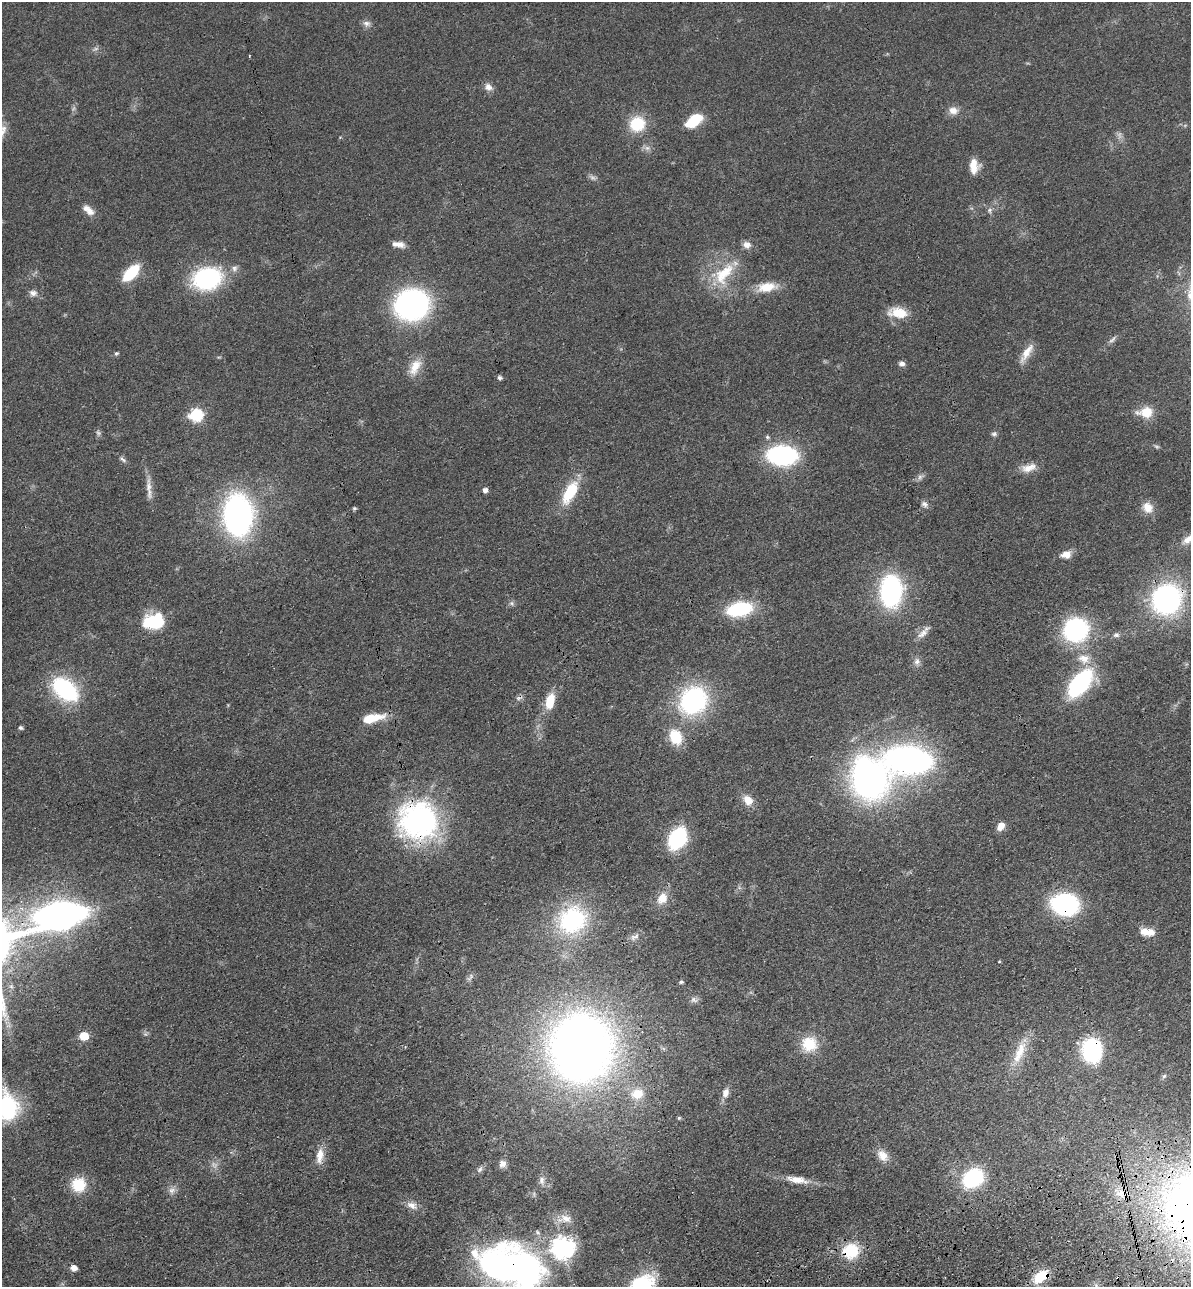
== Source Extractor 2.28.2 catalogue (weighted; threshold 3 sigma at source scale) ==
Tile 6 of 4 x 4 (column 2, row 2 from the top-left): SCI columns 1486-2674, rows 2683-3967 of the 5229 x 5365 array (HDU 1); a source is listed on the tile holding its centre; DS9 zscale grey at full resolution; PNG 1193 x 1289 px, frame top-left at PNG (2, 2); no overlay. Shown black and unused: <1% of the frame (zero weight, under 3 of 4 exposures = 6% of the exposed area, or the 3 px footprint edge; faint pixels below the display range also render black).
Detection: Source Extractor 2.28.2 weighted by HDU 2 'WHT'; one run over the whole footprint, this tile lists its part. Background 0.0462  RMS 0.0058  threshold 0.0259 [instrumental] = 3 sigma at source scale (4.5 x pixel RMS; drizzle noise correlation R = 1.50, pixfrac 1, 0.05/0.05 arcsec/px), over >= 5 px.
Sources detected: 115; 5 too faint to see at this stretch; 2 inside a brighter object's white glare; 1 cosmic-ray / hot-pixel residue — not listed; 5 inside a brighter listed object's ellipse — not listed separately; the other 102 listed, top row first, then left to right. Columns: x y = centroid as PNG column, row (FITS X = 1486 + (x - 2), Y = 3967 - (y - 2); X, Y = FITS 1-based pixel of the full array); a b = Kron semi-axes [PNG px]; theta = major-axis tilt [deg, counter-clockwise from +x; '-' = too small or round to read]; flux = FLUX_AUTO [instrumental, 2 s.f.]
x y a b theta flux
366 23 11 7 -2 2.5
249 56 3 3 - 0.66
488 87 11 9 -30 3.2
953 111 13 10 -6 4.5
694 121 18 10 37 19
637 124 18 17 - 19
2 131 18 10 70 6
647 148 7 6 - 2
974 166 16 10 -87 7.8
88 210 17 8 -41 5.1
990 210 8 6 90 1.6
401 244 11 9 -18 3.6
234 268 9 8 - 2.2
131 273 16 8 45 29
724 274 39 19 50 25
207 278 24 17 12 74
767 287 25 12 8 12
33 293 11 9 -2 2.8
412 305 26 23 13 150
898 313 24 12 -8 12
1112 339 13 4 45 1.8
116 353 5 4 - 0.86
1026 353 28 8 58 7.1
902 364 7 6 - 2.3
415 367 24 12 62 9.2
500 378 5 5 - 1.4
1146 412 19 12 4 11
196 415 7 6 - 79
994 434 7 6 - 1.4
767 437 6 5 - 1
782 455 22 14 -4 100
123 459 12 5 -37 1.7
1029 468 21 10 15 6.5
920 477 8 6 27 1.9
149 487 23 7 -90 5.2
485 490 5 5 - 2.4
570 492 32 13 62 21
924 504 10 7 -25 2.1
1148 507 14 12 -54 6.7
354 508 6 5 - 0.83
238 515 29 20 -88 200
1188 539 20 8 38 5.4
1066 554 13 9 7 5
891 591 22 15 89 120
1166 599 25 23 44 120
739 609 23 12 10 43
154 622 19 13 7 34
1076 630 20 19 - 80
922 634 18 8 42 4.4
1116 635 9 6 6 1.8
1084 659 17 14 -5 9.6
917 661 10 8 81 2.7
1080 683 23 11 50 97
65 689 21 13 -40 81
693 701 30 27 39 77
550 702 18 9 78 13
372 718 27 9 13 13
21 727 5 4 - 1.3
675 737 17 13 -67 17
909 760 79 30 21 330
748 800 14 10 -52 6.5
418 820 46 45 - 110
1001 826 10 8 59 4.7
677 838 16 11 62 64
662 898 16 12 61 8.2
1065 904 20 16 -8 95
60 915 50 21 7 310
572 920 34 30 35 68
1150 932 11 11 - 4.7
634 937 15 7 25 3.1
999 962 4 3 - 0.47
470 977 14 5 49 1.9
681 982 6 4 1 0.81
694 1000 11 7 -30 2
84 1036 6 5 - 19
809 1044 19 18 - 16
581 1047 49 48 - 560
1092 1050 24 19 -80 52
1019 1052 37 12 67 15
1164 1076 6 5 - 1
725 1093 11 7 70 4
637 1094 17 13 13 11
6 1107 22 21 - 69
679 1118 5 4 - 0.77
883 1155 16 11 -51 6.4
320 1156 22 9 84 6.9
502 1164 10 9 - 3.4
480 1169 10 6 51 2
973 1178 22 17 36 44
542 1180 11 8 -87 2.8
797 1180 29 9 -10 8.9
78 1185 17 17 - 16
172 1190 11 8 18 2.8
1121 1193 14 11 -6 7.1
412 1205 16 9 -26 4.5
566 1218 15 11 -29 5.6
562 1248 8 8 - 430
851 1251 17 16 - 22
73 1268 6 5 - 4.9
509 1269 68 50 -14 220
1041 1276 17 10 35 17
642 1286 37 27 29 51
Overlapping masked pixels (flux is a lower limit): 8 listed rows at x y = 1166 599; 418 820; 1065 904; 60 915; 1092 1050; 851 1251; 509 1269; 1041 1276
Isophote crosses this tile's border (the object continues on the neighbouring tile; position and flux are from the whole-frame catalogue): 6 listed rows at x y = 2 131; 1188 539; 60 915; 6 1107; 509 1269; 642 1286